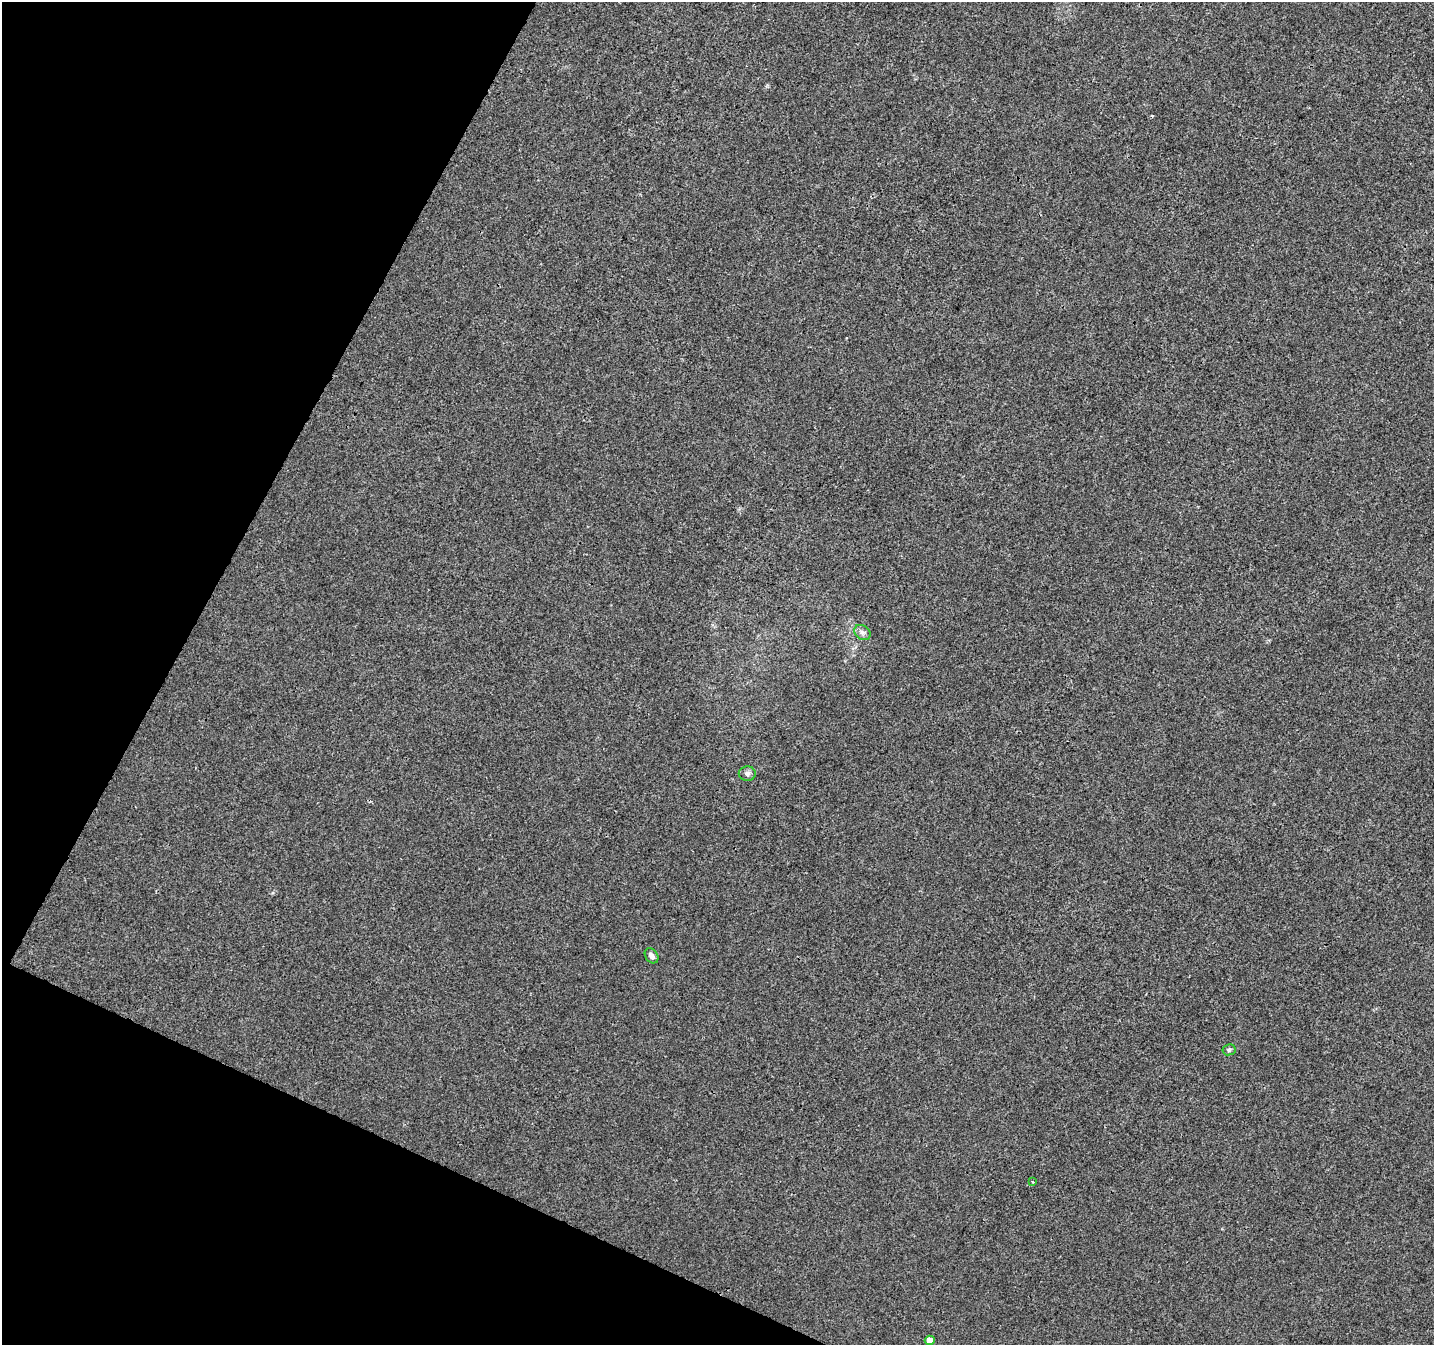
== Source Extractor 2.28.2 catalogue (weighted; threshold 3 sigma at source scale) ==
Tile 9 of 4 x 4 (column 1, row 3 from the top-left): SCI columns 10-1441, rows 1612-2954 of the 5738 x 5840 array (HDU 1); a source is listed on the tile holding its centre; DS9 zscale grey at full resolution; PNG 1436 x 1347 px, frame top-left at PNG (2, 2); each listed source drawn as its Kron ellipse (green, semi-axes under 4 px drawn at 4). Shown black and unused: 22% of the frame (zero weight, under 3 of 4 exposures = <1% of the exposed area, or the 3 px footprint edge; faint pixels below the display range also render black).
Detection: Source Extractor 2.28.2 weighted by HDU 2 'WHT'; one run over the whole footprint, this tile lists its part. Background 0.0058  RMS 0.0033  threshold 0.0147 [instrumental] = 3 sigma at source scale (4.5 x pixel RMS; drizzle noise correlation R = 1.50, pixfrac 1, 0.0396/0.0396 arcsec/px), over >= 5 px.
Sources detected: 6; all 6 listed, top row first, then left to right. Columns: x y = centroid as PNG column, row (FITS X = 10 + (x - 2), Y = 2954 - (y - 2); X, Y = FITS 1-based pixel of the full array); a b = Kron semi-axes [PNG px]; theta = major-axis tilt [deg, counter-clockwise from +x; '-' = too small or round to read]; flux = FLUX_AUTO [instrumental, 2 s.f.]
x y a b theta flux
862 632 9 7 -37 1.2
747 774 8 7 - 1.2
652 956 8 6 -53 1.4
1229 1050 6 5 - 0.7
1033 1182 3 2 - 0.5
930 1340 5 4 - 3.6